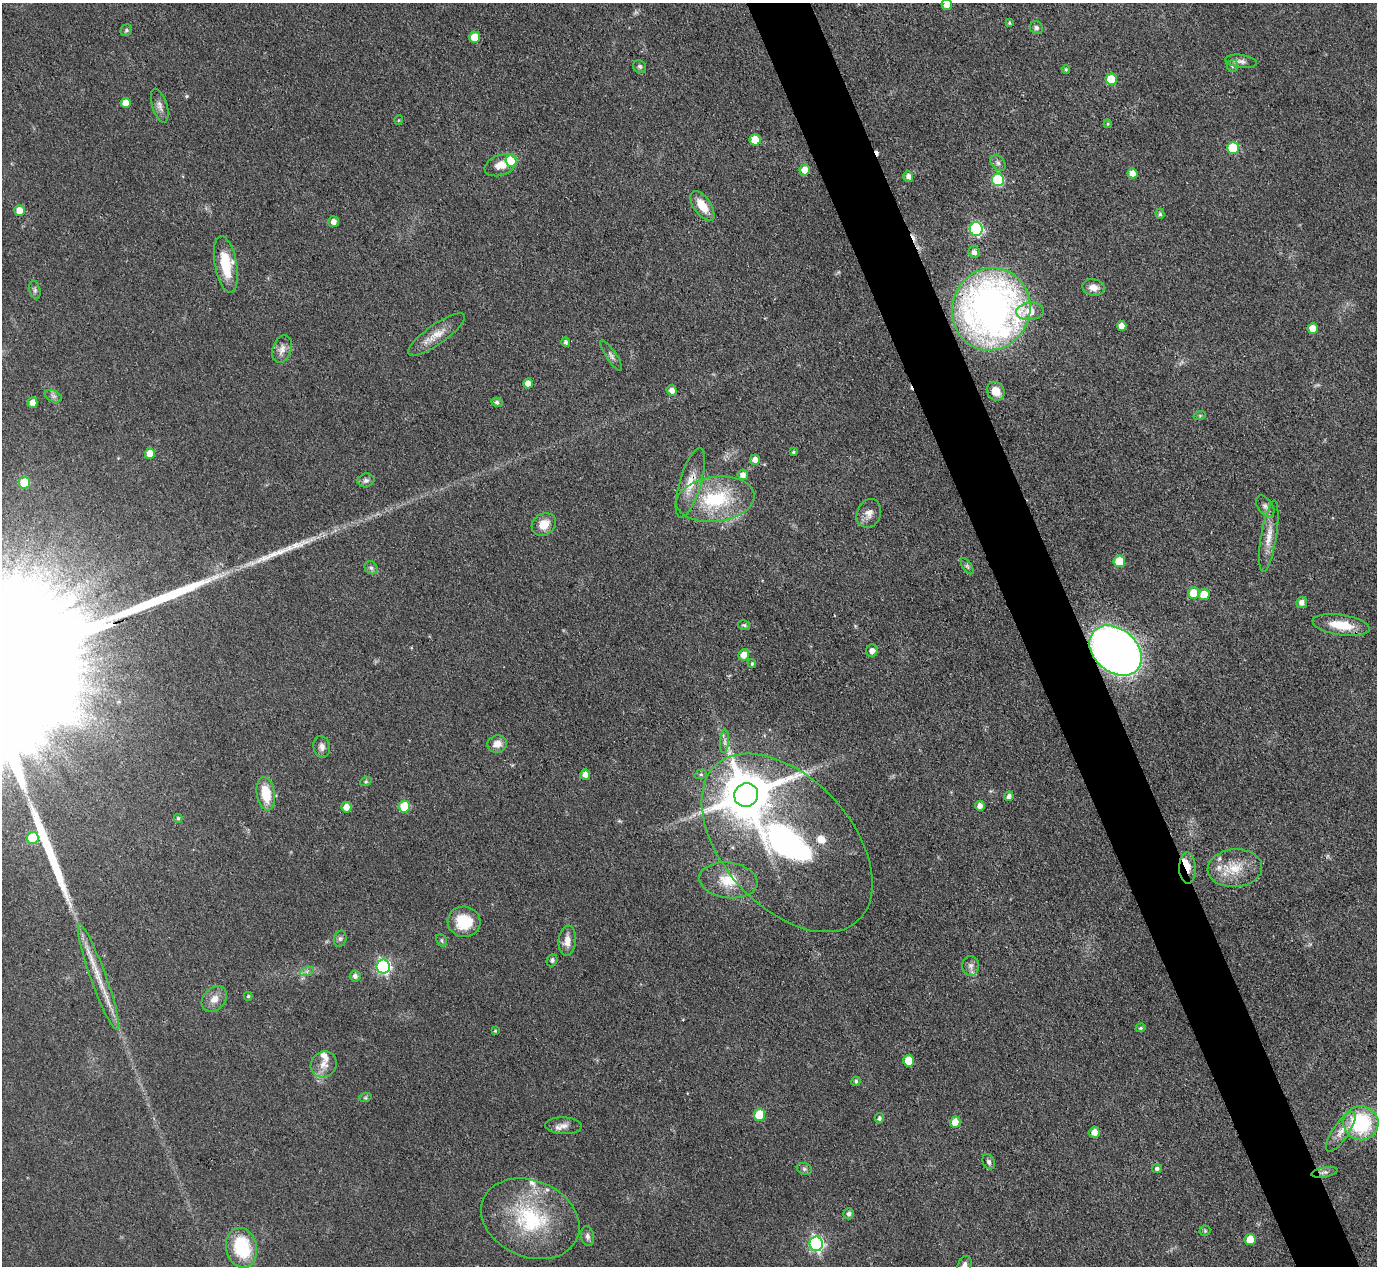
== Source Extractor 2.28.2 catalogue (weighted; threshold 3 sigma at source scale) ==
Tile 6 of 4 x 4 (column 2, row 2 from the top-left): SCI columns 1376-2750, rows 2811-4074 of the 5500 x 5490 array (HDU 1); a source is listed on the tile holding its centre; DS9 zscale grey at full resolution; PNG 1379 x 1268 px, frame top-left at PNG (2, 3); each listed source drawn as its Kron ellipse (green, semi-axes under 4 px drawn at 4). Shown black and unused: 5% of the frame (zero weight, under 3 of 4 exposures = <1% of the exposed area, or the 3 px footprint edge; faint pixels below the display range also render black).
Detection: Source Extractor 2.28.2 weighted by HDU 2 'WHT'; one run over the whole footprint, this tile lists its part. Background 0.042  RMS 0.0051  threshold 0.0229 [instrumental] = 3 sigma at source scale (4.5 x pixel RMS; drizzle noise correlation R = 1.50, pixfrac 1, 0.05/0.05 arcsec/px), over >= 5 px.
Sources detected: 138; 3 cosmic-ray / hot-pixel residue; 1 long thin detection or spike segment (spike, bleed or trail) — neither listed nor drawn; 8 inside a brighter listed object's ellipse — not listed separately; the other 126 listed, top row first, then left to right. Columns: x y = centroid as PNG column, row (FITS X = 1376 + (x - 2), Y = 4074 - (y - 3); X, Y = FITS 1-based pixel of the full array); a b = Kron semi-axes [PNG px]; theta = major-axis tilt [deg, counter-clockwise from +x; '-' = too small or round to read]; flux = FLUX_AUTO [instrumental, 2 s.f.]
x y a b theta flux
947 5 5 5 - 4.1
1009 23 4 3 - 0.72
1036 28 7 6 - 1.5
126 30 6 5 - 0.99
475 37 5 5 - 9.9
1241 61 16 6 -7 2.6
1232 66 6 5 - 1.1
640 67 7 6 - 1.1
1066 69 4 3 - 0.68
1111 79 6 5 - 14
125 103 5 5 - 4.9
160 106 18 7 -72 3
399 120 5 3 - 0.41
1108 124 4 4 - 0.61
755 140 6 5 - 12
1233 148 6 6 - 29
511 160 6 5 - 25
998 163 9 6 -52 1.9
501 165 16 10 20 5.8
805 170 5 5 - 6.3
1133 173 5 5 - 4.2
908 176 5 5 - 2.3
998 180 6 6 - 42
702 206 17 8 -55 9.4
19 211 5 5 - 6.6
1160 214 5 4 - 0.95
333 222 5 5 - 3.2
976 229 7 6 - 81
974 252 6 5 - 2
226 264 28 11 -79 17
1093 287 11 8 -11 4.1
35 290 9 5 -77 1.3
991 309 41 39 71 270
1030 311 14 8 5 11
1122 326 5 5 - 4.7
1313 328 5 5 - 5.4
436 335 34 9 35 7.9
566 342 5 4 - 1.3
282 349 14 9 71 3.8
611 356 17 5 -56 1.9
528 383 5 5 - 4.7
672 390 5 5 - 3.3
996 391 10 8 -57 6.7
53 396 9 5 -24 1.6
33 402 5 5 - 4.3
497 402 5 4 - 1.4
1200 415 6 4 19 0.77
793 452 4 3 - 0.67
150 453 5 5 - 5.9
755 460 5 5 - 3.1
743 475 5 5 - 3.1
366 480 8 7 - 1.8
24 483 6 5 - 17
690 483 36 10 73 10
715 499 39 22 7 39
1265 506 12 7 -54 2.1
869 513 15 12 67 4
544 524 13 10 35 7.5
1269 536 36 7 81 7.5
1119 561 6 5 - 16
967 566 9 4 -55 1
371 568 7 6 - 1.4
1194 593 6 5 - 10
1204 594 5 5 - 9.4
1302 603 5 5 - 2.7
744 625 6 4 -13 0.75
1341 625 29 10 -9 12
872 651 6 5 - 2.4
1116 651 29 21 -41 440
744 655 6 5 - 4.8
752 664 4 3 - 0.85
725 741 12 4 86 1.9
497 744 10 8 15 5
322 747 11 8 -81 2.6
701 774 6 4 17 0.97
585 775 5 5 - 3.2
366 781 6 4 19 0.7
266 794 17 9 -80 14
746 795 12 11 - 3000
1009 796 5 4 - 2.3
980 806 5 4 - 2.9
346 807 5 5 - 4.8
404 807 6 5 - 22
178 818 4 4 - 0.78
33 838 6 5 - 26
787 843 105 64 -48 190
1187 868 16 8 -89 5
1235 868 27 19 4 14
728 880 29 18 -7 14
464 922 16 15 - 15
340 939 8 6 74 1.3
442 940 7 5 -59 0.98
567 941 15 8 84 4.9
552 960 6 5 - 1
971 966 10 8 -85 2.5
383 967 7 6 - 100
307 971 7 4 19 1.2
355 976 5 5 - 1.8
98 977 56 8 -70 14
248 996 4 3 - 0.72
214 999 14 10 47 4.9
1141 1028 5 4 - 0.73
495 1031 4 4 - 0.51
909 1061 6 5 - 11
324 1064 14 12 46 5.2
856 1081 5 4 - 1
365 1098 6 4 18 0.68
760 1115 6 5 - 23
879 1118 5 4 - 1.2
955 1122 5 5 - 6.8
1361 1123 17 17 - 41
563 1126 18 8 -2 3.8
1094 1132 5 5 - 4.1
1341 1132 23 8 56 5.5
989 1162 8 5 -64 1.5
1157 1168 5 4 - 1.3
804 1169 8 6 -21 1.2
1324 1172 13 5 10 1.7
849 1214 5 5 - 1.8
530 1219 51 38 -23 50
1205 1231 5 5 - 0.79
587 1236 10 6 -78 1.7
1250 1240 5 5 - 11
816 1244 7 6 - 120
241 1248 20 15 -77 28
964 1266 10 6 68 3.3
Overlapping masked pixels (flux is a lower limit): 4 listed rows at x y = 991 309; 690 483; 1116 651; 1187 868
Isophote crosses this tile's border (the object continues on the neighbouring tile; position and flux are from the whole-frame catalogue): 2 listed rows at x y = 947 5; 964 1266